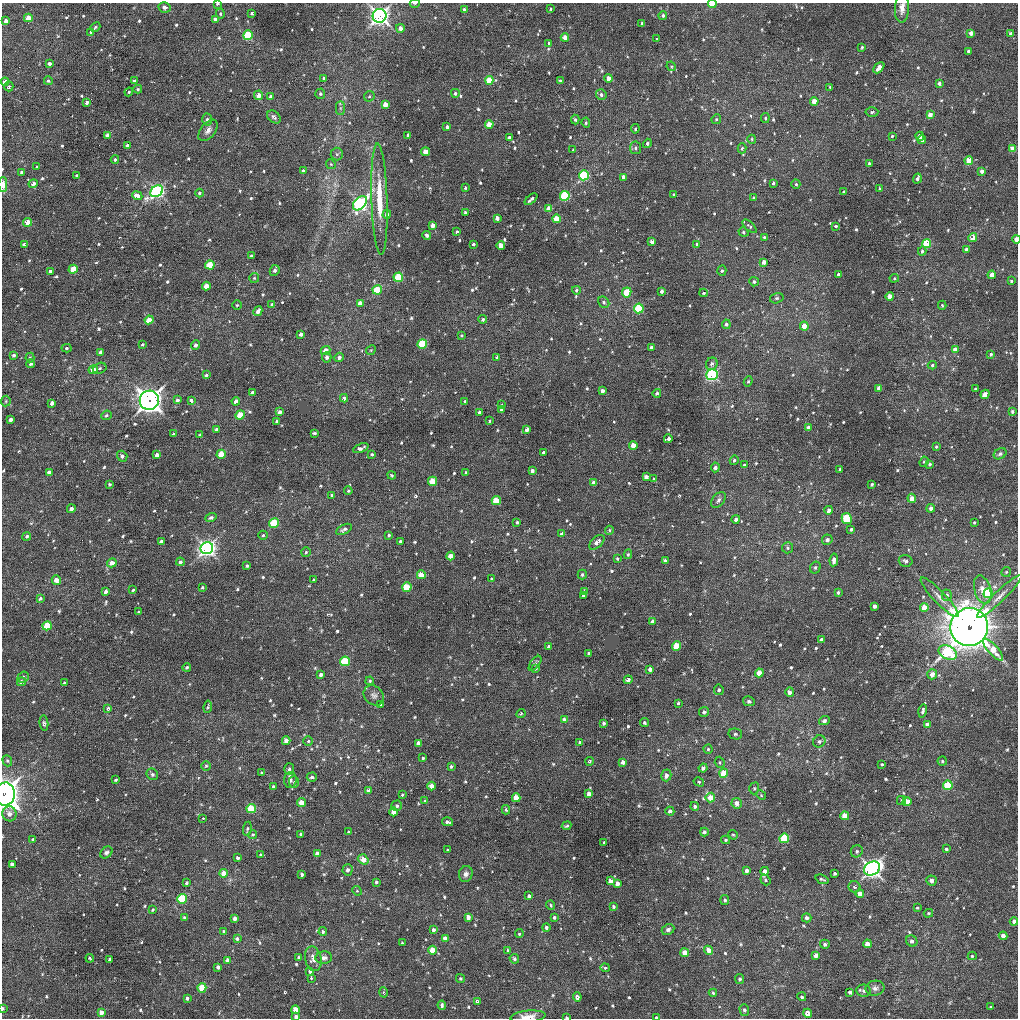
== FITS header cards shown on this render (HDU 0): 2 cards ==
NAXIS1  =                 1016 / length of data axis 1
NAXIS2  =                 1016 / length of data axis 2

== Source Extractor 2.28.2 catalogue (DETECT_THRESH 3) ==
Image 1016 x 1016 px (HDU 0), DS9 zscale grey, 1 PNG px = 1 image px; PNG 1020 x 1020 px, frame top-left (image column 1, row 1016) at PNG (2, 3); each listed source drawn as its Kron ellipse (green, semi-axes under 4 px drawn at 4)
Background 22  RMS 3.8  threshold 11.5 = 3 sigma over >= 5 px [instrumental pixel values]
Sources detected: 732; of the 732, the 500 brightest by FLUX_AUTO listed and drawn (232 fainter detections omitted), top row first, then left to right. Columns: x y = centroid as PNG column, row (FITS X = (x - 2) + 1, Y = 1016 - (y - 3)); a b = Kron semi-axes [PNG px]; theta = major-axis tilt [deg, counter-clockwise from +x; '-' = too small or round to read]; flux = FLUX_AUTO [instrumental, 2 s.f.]
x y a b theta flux
415 3 5 2 - 440
217 4 3 3 - 380
712 4 4 3 - 7000
165 7 6 5 - 750
902 8 15 7 87 1800
550 9 3 3 - 320
464 10 4 3 - 820
252 13 4 3 - 620
220 14 5 4 - 380
663 15 4 3 - 550
380 16 7 7 - 120000
28 18 4 4 - 3200
215 19 4 4 - 1300
6 21 4 4 - 1600
642 23 3 3 - 740
95 27 5 4 - 350
400 28 4 4 - 1600
91 32 4 3 - 520
971 33 4 3 - 1700
1011 34 4 4 - 980
248 35 5 4 - 17000
565 38 4 4 - 2300
657 39 3 3 - 1000
549 43 4 3 - 320
862 47 4 3 - 410
968 51 3 3 - 430
49 64 4 4 - 740
671 66 5 4 - 310
879 68 6 4 46 2300
324 78 4 3 - 340
609 78 4 4 - 2200
489 80 4 4 - 6500
48 81 4 4 - 420
134 81 3 3 - 580
560 81 4 4 - 350
5 82 4 4 - 2000
939 83 4 3 - 710
9 87 5 4 - 600
830 87 4 3 - 300
138 89 4 4 - 340
129 92 4 4 - 310
455 93 4 4 - 630
320 94 5 5 - 480
601 94 5 5 - 800
258 95 5 4 - 2100
369 96 6 4 45 400
271 97 4 3 - 800
814 101 4 4 - 3200
86 102 3 3 - 700
385 105 4 4 - 3100
340 108 7 4 90 460
872 112 6 4 4 450
930 115 4 4 - 2200
274 117 7 5 -41 600
765 118 5 4 - 430
716 119 5 4 - 360
207 120 6 5 - 620
575 120 5 4 - 420
586 123 5 4 - 370
489 124 4 4 - 3900
447 127 4 3 - 700
635 129 4 3 - 340
208 130 12 7 51 1300
108 135 4 4 - 1800
408 135 3 3 - 540
892 136 3 3 - 350
920 136 4 4 - 1800
509 138 4 4 - 1100
752 139 4 4 - 330
922 140 4 4 - 980
647 143 5 4 - 480
127 145 3 3 - 590
636 148 6 5 - 630
742 148 5 4 - 480
1013 148 4 4 - 2100
573 150 3 3 - 320
426 152 4 4 - 3100
337 154 6 6 - 500
115 159 4 3 - 380
969 161 4 4 - 5500
331 164 5 4 - 330
870 164 4 3 - 770
37 167 3 3 - 320
303 171 3 3 - 390
982 171 4 3 - 1100
22 172 3 3 - 510
584 175 5 5 - 20000
77 176 3 3 - 570
623 177 4 3 - 1400
917 179 5 3 - 830
773 183 4 3 - 630
33 184 5 4 - 1000
796 184 4 4 - 360
3 185 7 4 89 2700
465 188 4 3 - 420
880 189 3 3 - 350
157 191 7 5 37 63000
844 192 3 3 - 300
199 193 4 4 - 470
674 195 4 3 - 370
137 196 5 4 - 2300
565 196 5 4 - 22000
754 198 4 3 - 800
379 199 56 8 -88 9300
531 199 7 3 43 700
360 203 8 5 47 64000
549 209 4 4 - 2700
465 212 3 3 - 320
387 214 4 4 - 1200
497 218 4 4 - 1600
556 219 4 4 - 4900
28 222 4 4 - 4600
433 225 4 4 - 1600
750 226 9 4 -42 420
836 226 4 3 - 350
457 232 3 3 - 530
743 232 5 4 - 430
427 235 4 4 - 720
764 237 3 3 - 340
973 238 4 4 - 3300
1016 239 4 3 - 2900
652 242 4 4 - 2100
24 244 3 3 - 760
473 244 3 3 - 450
697 244 4 4 - 720
927 244 4 4 - 12000
501 245 4 4 - 2700
967 249 4 3 - 990
922 251 4 3 - 540
251 256 3 3 - 420
764 262 4 4 - 1300
210 265 5 4 - 6700
73 269 4 4 - 5700
275 270 5 4 - 760
50 271 4 3 - 830
722 271 5 4 - 480
838 274 3 3 - 680
992 275 4 4 - 2300
398 277 5 4 - 10000
254 278 5 5 - 350
894 278 5 4 - 330
1011 281 3 3 - 320
754 282 5 4 - 650
206 286 4 4 - 3300
377 290 5 4 - 9100
576 290 4 4 - 450
661 291 4 3 - 960
627 292 5 4 - 7900
704 293 4 3 - 380
890 296 4 4 - 2500
777 298 7 5 16 510
604 302 6 5 - 500
360 303 4 4 - 1800
272 304 4 3 - 420
237 305 4 4 - 330
942 305 4 3 - 340
639 308 5 5 - 17000
258 311 5 4 - 1100
483 319 4 4 - 450
149 320 4 4 - 3300
726 324 5 4 - 660
804 326 4 4 - 2800
301 334 4 3 - 1000
462 335 3 3 - 310
142 344 3 3 - 310
422 344 5 4 - 13000
195 345 5 4 - 710
651 347 4 3 - 790
66 348 5 4 - 390
325 350 5 4 - 2100
371 350 5 4 - 310
955 350 4 4 - 2500
101 352 4 4 - 1200
991 354 3 3 - 450
14 355 3 3 - 560
30 357 5 4 - 340
327 357 5 4 - 810
339 357 5 4 - 740
497 357 3 3 - 650
31 364 4 4 - 510
712 364 6 6 - 970
932 365 4 4 - 400
100 368 7 5 18 530
93 370 4 4 - 2800
206 375 3 3 - 430
712 375 6 5 - 37000
748 381 5 4 - 390
879 388 4 4 - 1900
975 389 3 3 - 370
602 391 4 3 - 1100
252 392 4 3 - 700
657 393 4 4 - 670
985 394 5 4 - 2900
344 398 4 4 - 580
149 400 10 9 - 200000
177 400 4 4 - 540
191 400 3 3 - 9200
6 401 5 5 - 340
236 401 4 4 - 1200
465 401 3 3 - 450
52 403 4 3 - 920
502 405 3 3 - 350
502 410 4 3 - 1100
1012 411 3 3 - 530
280 412 4 4 - 830
479 412 3 3 - 660
106 415 5 4 - 460
240 415 5 4 - 5500
11 419 3 3 - 700
277 421 3 3 - 360
489 421 3 3 - 320
808 428 4 4 - 1400
527 429 4 3 - 1200
217 430 4 3 - 810
314 433 4 3 - 350
173 434 3 3 - 350
200 435 4 3 - 310
668 439 4 3 - 880
633 445 4 4 - 3100
936 447 4 3 - 380
361 448 8 4 22 790
543 452 3 3 - 420
221 454 4 4 - 5300
372 454 3 3 - 320
1000 454 7 5 31 600
157 455 4 4 - 1200
122 456 5 5 - 740
734 460 5 4 - 440
924 462 5 4 - 350
930 464 4 4 - 450
744 465 3 3 - 350
715 467 5 4 - 820
840 470 4 3 - 740
532 471 4 3 - 900
49 472 4 4 - 1000
466 472 3 3 - 340
392 475 4 3 - 310
646 477 4 4 - 1700
654 479 4 4 - 360
432 481 4 4 - 5200
593 483 4 4 - 1500
110 484 3 3 - 320
872 484 3 3 - 360
348 491 4 4 - 350
332 495 3 3 - 310
912 498 4 4 - 1900
718 500 9 6 52 860
496 501 4 4 - 6600
931 508 4 4 - 980
71 509 4 4 - 810
829 510 4 4 - 900
211 518 5 4 - 610
736 519 4 4 - 900
847 519 5 5 - 13000
517 522 3 3 - 410
974 522 3 2 - 300
274 523 5 4 - 9700
344 529 8 4 28 720
851 529 4 3 - 520
609 530 4 4 - 320
562 533 3 3 - 560
263 535 4 4 - 310
389 535 3 3 - 330
27 536 4 4 - 520
827 540 5 5 - 1000
161 541 4 3 - 620
400 541 3 3 - 370
597 542 9 5 43 1400
207 548 6 6 - 110000
788 548 5 5 - 620
306 552 5 4 - 340
628 554 5 4 - 380
451 556 4 4 - 3200
617 558 3 3 - 420
665 560 4 3 - 400
834 560 6 4 81 1700
906 561 7 6 - 850
180 562 4 4 - 560
112 563 5 4 - 2100
247 566 3 3 - 430
815 568 6 5 - 500
1006 572 5 4 - 330
582 574 5 4 - 410
421 575 4 4 - 5700
492 579 4 4 - 380
56 580 5 4 - 1800
314 580 3 3 - 330
202 587 3 3 - 340
407 587 5 4 - 6900
133 590 3 3 - 350
983 590 14 8 -73 3000
584 591 4 3 - 480
106 592 4 3 - 770
838 592 4 3 - 500
988 593 5 4 - 11000
584 595 4 3 - 940
947 595 5 5 - 850
999 596 30 5 44 2300
940 597 26 6 -46 2300
40 598 4 3 - 490
874 606 4 3 - 1000
924 607 4 4 - 4200
139 612 3 3 - 340
652 621 4 3 - 680
47 626 5 4 - 7800
969 627 19 19 - 580000
821 640 4 3 - 1100
677 646 4 4 - 8600
549 647 3 3 - 560
993 650 14 5 -49 5400
948 653 9 6 -27 22000
589 654 4 3 - 380
345 661 5 4 - 12000
535 663 8 4 53 430
187 667 4 3 - 480
536 668 4 4 - 360
650 669 4 4 - 1200
759 673 4 4 - 3600
932 674 5 5 - 1900
321 675 4 4 - 890
23 677 6 5 - 500
628 680 4 3 - 1100
370 681 4 3 - 330
21 682 4 4 - 1100
64 683 3 3 - 310
719 690 5 5 - 580
790 692 5 4 - 900
374 695 11 9 -44 1100
749 701 6 5 - 550
678 703 3 3 - 350
381 704 4 4 - 1100
208 707 6 3 82 330
108 708 4 3 - 540
923 711 7 3 76 610
704 712 5 4 - 650
521 714 5 4 - 320
564 720 4 4 - 1600
824 721 5 4 - 730
644 722 5 4 - 510
44 723 8 4 -85 440
604 723 4 3 - 520
927 725 4 4 - 1800
735 734 7 5 -14 530
286 741 4 4 - 1600
308 741 4 4 - 390
819 741 6 5 - 560
418 743 4 4 - 1300
580 743 4 3 - 960
708 749 4 4 - 390
423 758 3 3 - 330
7 761 6 4 -68 420
590 761 4 4 - 390
942 761 5 4 - 360
623 762 4 4 - 1200
720 762 5 5 - 380
882 764 3 3 - 310
206 766 5 4 - 370
451 766 3 3 - 470
703 768 4 4 - 970
289 769 6 5 - 710
262 773 3 3 - 390
724 773 4 4 - 6000
152 774 6 5 - 510
666 775 6 5 - 1100
312 777 5 4 - 710
116 780 3 3 - 380
290 780 8 6 86 830
294 782 6 5 - 400
699 782 5 4 - 420
948 785 5 4 - 13000
431 786 4 4 - 2500
273 787 3 3 - 460
754 788 6 4 71 370
369 790 4 4 - 1600
5 794 11 10 - 210000
589 794 4 4 - 3100
402 795 3 3 - 320
761 795 5 4 - 320
516 798 4 4 - 3800
710 798 5 5 - 3600
902 800 5 4 - 470
425 801 3 3 - 300
301 802 4 4 - 3100
907 802 4 4 - 3100
737 803 5 5 - 1800
397 806 5 5 - 600
695 806 4 4 - 600
251 809 5 4 - 9800
506 810 5 3 - 420
670 811 4 4 - 700
394 812 4 4 - 3000
9 814 7 7 - 1700
845 816 4 4 - 3600
203 818 3 2 - 1500
448 822 6 3 -14 640
567 826 5 3 - 380
247 829 7 4 82 420
348 832 3 3 - 310
704 832 4 4 - 550
301 834 4 3 - 330
253 835 5 4 - 380
733 835 5 4 - 350
784 838 5 5 - 16000
33 839 3 3 - 380
726 840 4 3 - 430
604 842 3 3 - 360
946 849 4 3 - 450
448 850 3 3 - 320
857 851 6 5 - 580
106 852 7 5 40 760
317 854 4 4 - 2000
261 855 3 3 - 420
238 857 3 3 - 760
363 859 5 4 - 2800
12 864 4 4 - 830
872 869 8 6 32 150000
347 870 5 5 - 920
747 870 4 4 - 970
765 871 4 4 - 1600
224 873 4 4 - 3200
835 873 3 3 - 450
302 874 3 3 - 580
466 874 8 6 72 970
822 879 7 3 -21 440
765 880 6 4 -52 390
931 880 5 5 - 1200
610 881 4 4 - 2000
376 882 4 4 - 520
186 883 3 3 - 410
617 883 4 4 - 1500
854 887 6 5 - 570
357 891 5 4 - 330
860 894 4 4 - 2100
529 896 4 4 - 790
182 899 5 4 - 13000
725 900 5 4 - 570
551 905 5 3 - 400
613 906 4 3 - 390
917 908 4 4 - 300
152 910 4 3 - 320
928 913 5 4 - 300
184 917 4 3 - 310
468 917 4 3 - 1600
554 917 3 3 - 530
235 918 4 3 - 1100
807 918 5 4 - 870
1014 921 4 4 - 900
546 927 4 4 - 580
433 930 4 3 - 960
668 930 6 5 - 680
224 932 4 3 - 730
323 932 4 4 - 550
519 934 4 3 - 350
1003 936 4 4 - 1200
445 938 4 4 - 1700
237 939 3 3 - 6700
912 941 6 5 - 870
402 943 3 3 - 310
825 944 5 4 - 520
867 944 4 4 - 1900
432 950 4 4 - 4700
508 950 3 3 - 320
709 950 5 4 - 2200
685 953 4 4 - 3500
816 955 4 4 - 1300
972 956 4 4 - 350
299 957 4 4 - 540
90 958 4 2 - 340
324 958 8 6 3 1100
110 959 4 3 - 530
313 959 12 8 -78 2200
514 959 5 4 - 560
227 960 4 3 - 1300
218 967 4 3 - 800
605 968 5 4 - 380
310 971 4 4 - 600
311 978 3 2 - 890
460 978 4 4 - 370
740 979 5 4 - 470
202 988 5 4 - 7900
875 988 9 7 10 1100
864 991 7 6 - 850
383 992 5 4 - 340
850 992 4 4 - 760
713 993 4 4 - 350
577 997 4 4 - 1300
802 997 4 4 - 420
187 998 4 3 - 670
477 1002 4 4 - 500
442 1005 4 3 - 460
991 1007 3 3 - 320
2 1008 4 2 - 670
295 1010 4 4 - 2900
744 1010 6 4 -72 570
101 1012 4 4 - 2300
808 1013 4 4 - 2900
296 1017 4 3 - 1400
528 1017 18 6 5 2500
567 1017 3 2 - 500
656 1017 4 3 - 580
At the frame edge (FLAGS 8, measured only in part): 12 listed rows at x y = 415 3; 217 4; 712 4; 902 8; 3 185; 1016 239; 5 794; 2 1008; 296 1017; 528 1017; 567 1017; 656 1017
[232 fainter detections neither listed nor drawn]

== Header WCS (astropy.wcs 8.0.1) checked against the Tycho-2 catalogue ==
Header WCS as astropy/WCSLIB reads it (applying the file's SIP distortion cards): RA---SIN-SIP/DEC--SIN-SIP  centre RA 14:15:55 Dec -04:49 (213.98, -4.82 deg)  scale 2.76 arcsec/px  FOV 46.7' x 46.4'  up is +19 deg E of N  parity normal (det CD < 0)
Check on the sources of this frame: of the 60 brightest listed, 17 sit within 4.1 arcsec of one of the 31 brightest Tycho-2 stars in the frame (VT <= 12.82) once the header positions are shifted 0.61 arcsec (0.59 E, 0.17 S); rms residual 1.48 arcsec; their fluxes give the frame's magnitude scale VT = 22.37 - 2.5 log10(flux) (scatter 0.53 mag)
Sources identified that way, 17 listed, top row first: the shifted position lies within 4.1 arcsec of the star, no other Tycho-2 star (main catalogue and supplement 1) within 8.2 arcsec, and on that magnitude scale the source's flux lands within +1.5 / -3 mag of the star's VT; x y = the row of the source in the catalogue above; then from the Tycho-2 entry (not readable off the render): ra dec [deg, ICRS J2000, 3 dp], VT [Tycho-2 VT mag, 2 dp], TYC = Tycho-2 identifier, HIP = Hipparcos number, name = IAU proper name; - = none
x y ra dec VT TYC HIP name
380 16 214.198 -4.496 10.78 4979-1184-1 - -
489 80 214.102 -4.514 12.20 4979-1190-1 - -
584 175 214.008 -4.559 11.70 4979-1148-1 - -
157 191 214.315 -4.677 10.37 4979-1022-1 - -
565 196 214.017 -4.578 12.08 4979-1278-1 - -
360 203 214.164 -4.635 11.20 4979-1282-1 - -
927 244 213.742 -4.521 11.47 4979-824-1 - -
627 292 213.947 -4.632 11.77 4979-1254-1 - -
149 400 214.267 -4.830 9.08 4979-1170-1 - -
207 548 214.187 -4.921 9.24 4979-1014-1 - -
407 587 214.033 -4.899 11.92 4979-1210-1 - -
969 627 213.614 -4.786 8.00 4979-745-1 69572 -
677 646 213.821 -4.873 12.32 4979-800-1 - -
948 653 213.624 -4.809 11.06 4979-759-1 - -
5 794 214.274 -5.150 9.08 4982-1084-1 - -
784 838 213.696 -4.984 12.00 4979-922-1 - -
101 1012 214.149 -5.282 12.82 4982-1190-1 - -